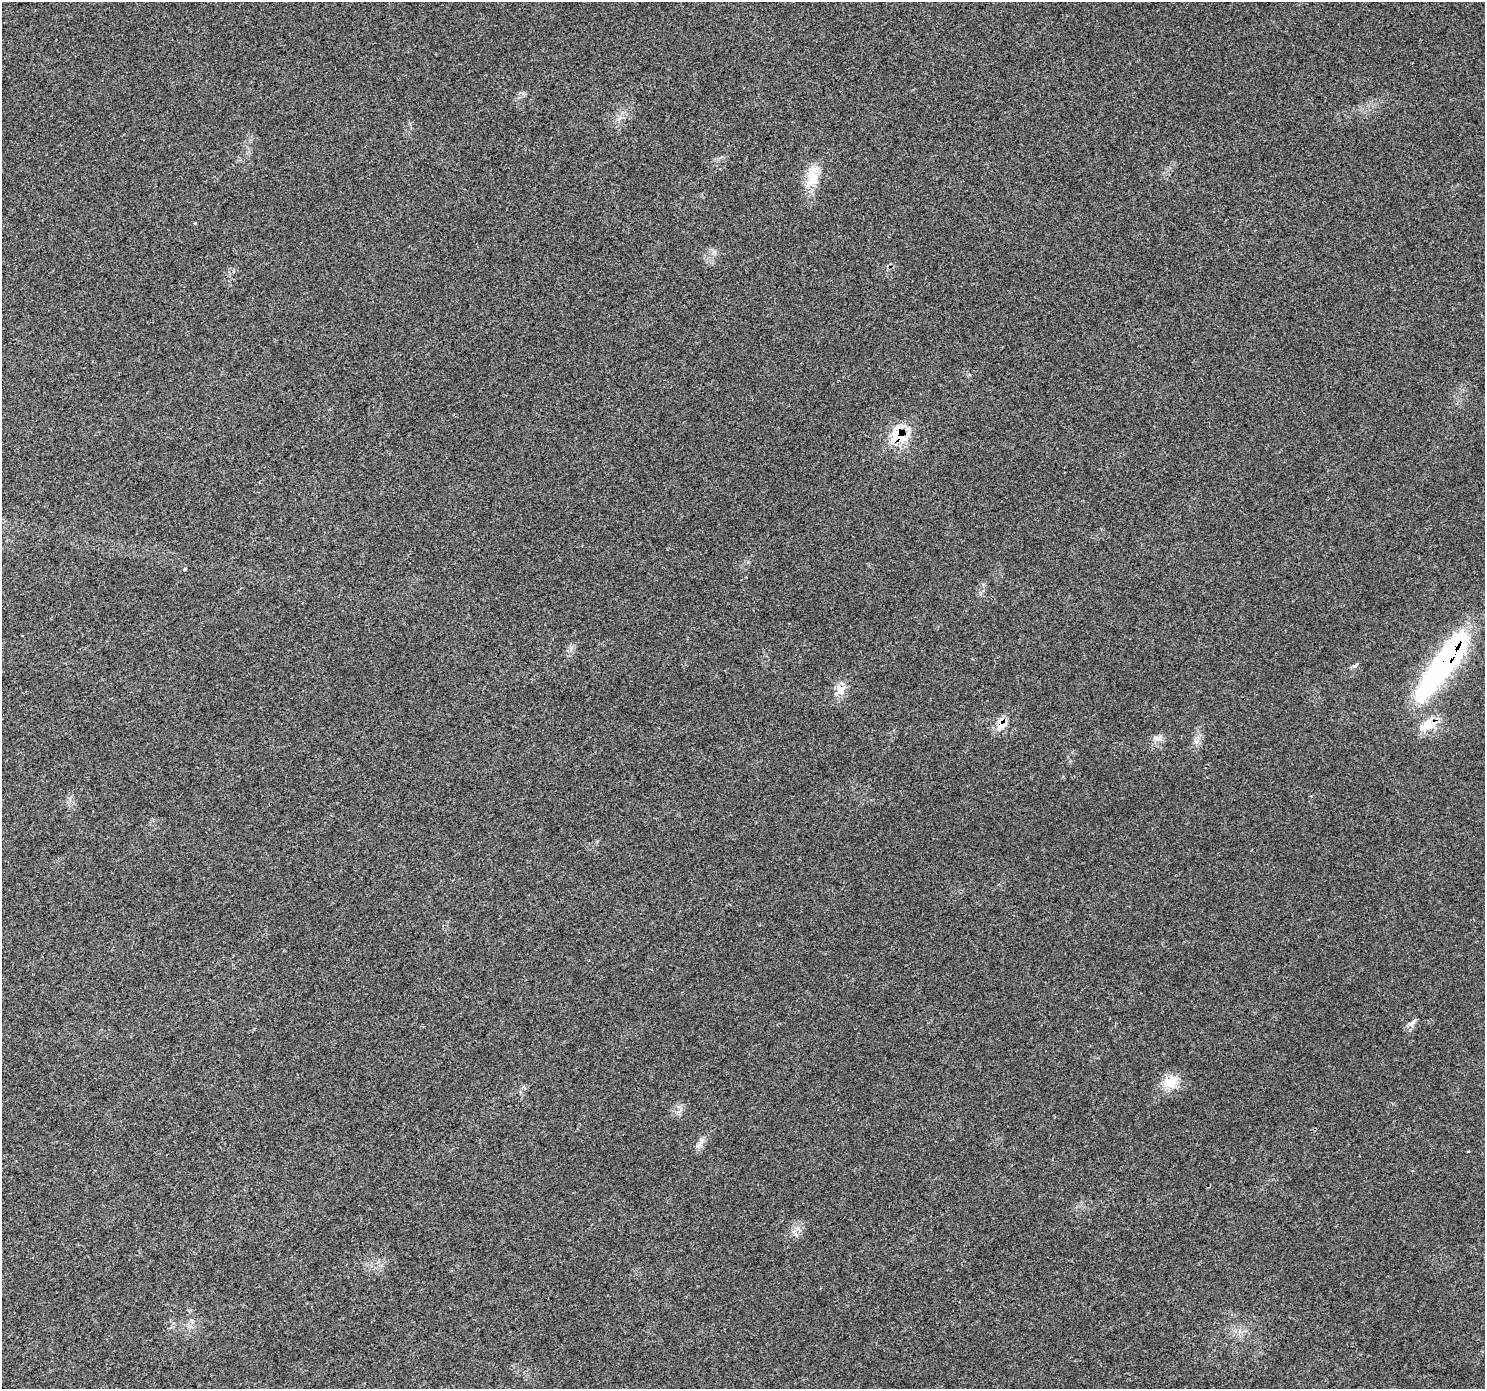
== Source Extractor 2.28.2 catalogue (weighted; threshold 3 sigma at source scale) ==
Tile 7 of 4 x 4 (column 3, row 2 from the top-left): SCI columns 2977-4459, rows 2965-4351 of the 5946 x 5872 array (HDU 1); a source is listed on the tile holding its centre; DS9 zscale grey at full resolution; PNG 1487 x 1391 px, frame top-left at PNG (2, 2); no overlay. Shown black and unused: <1% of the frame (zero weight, under 3 of 4 exposures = <1% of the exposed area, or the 3 px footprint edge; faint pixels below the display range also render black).
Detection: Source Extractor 2.28.2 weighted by HDU 2 'WHT'; one run over the whole footprint, this tile lists its part. Background 0.0202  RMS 0.0031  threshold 0.0139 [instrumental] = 3 sigma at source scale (4.5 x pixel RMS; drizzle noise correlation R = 1.50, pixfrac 1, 0.0396/0.0396 arcsec/px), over >= 5 px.
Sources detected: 12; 1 inside a brighter listed object's ellipse — not listed separately; the other 11 listed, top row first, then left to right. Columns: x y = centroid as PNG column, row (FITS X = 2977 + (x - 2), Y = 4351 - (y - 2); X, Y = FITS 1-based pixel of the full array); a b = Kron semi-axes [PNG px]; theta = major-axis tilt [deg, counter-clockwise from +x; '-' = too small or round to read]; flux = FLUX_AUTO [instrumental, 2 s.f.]
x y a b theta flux
812 178 26 16 81 7.3
899 436 29 18 -56 9.3
184 569 3 3 - 1.6
1443 665 86 20 53 67
840 690 19 10 39 3.2
1428 725 28 13 25 6.1
1000 726 24 8 31 3
1158 738 14 7 -8 1.6
1413 1022 9 5 36 0.96
1170 1082 22 17 32 5.3
701 1142 20 6 65 1.8
Overlapping masked pixels (flux is a lower limit): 4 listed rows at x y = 899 436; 1443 665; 1428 725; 1000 726
Unlisted compact peaks at least as high as the median listed source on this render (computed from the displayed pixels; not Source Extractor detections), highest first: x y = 798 1228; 195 223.